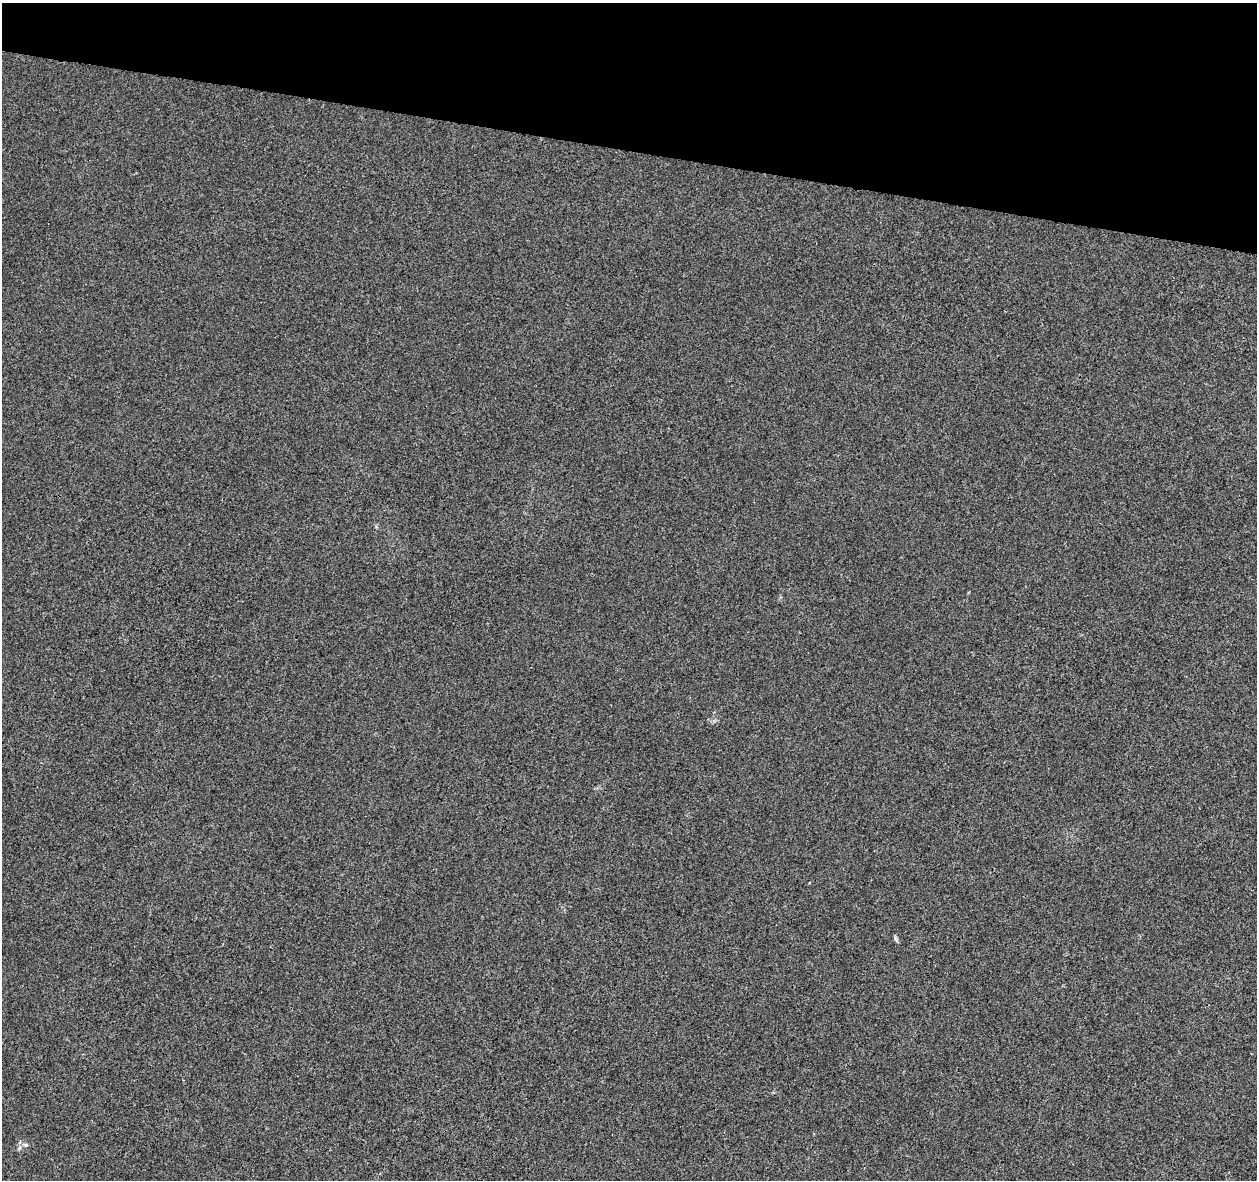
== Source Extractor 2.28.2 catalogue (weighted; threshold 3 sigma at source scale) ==
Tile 2 of 4 x 4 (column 2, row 1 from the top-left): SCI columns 1255-2509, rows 3758-4935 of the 5027 x 5220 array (HDU 1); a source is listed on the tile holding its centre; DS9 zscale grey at full resolution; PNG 1259 x 1182 px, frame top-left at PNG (2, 3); no overlay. Shown black and unused: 13% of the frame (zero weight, under 3 of 4 exposures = <1% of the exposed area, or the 3 px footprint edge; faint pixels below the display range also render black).
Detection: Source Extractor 2.28.2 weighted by HDU 2 'WHT'; one run over the whole footprint, this tile lists its part. Background 0.00164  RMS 0.0031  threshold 0.0139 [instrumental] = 3 sigma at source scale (4.5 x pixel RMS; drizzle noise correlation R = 1.50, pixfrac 1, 0.0396/0.0396 arcsec/px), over >= 5 px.
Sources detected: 3; all 3 listed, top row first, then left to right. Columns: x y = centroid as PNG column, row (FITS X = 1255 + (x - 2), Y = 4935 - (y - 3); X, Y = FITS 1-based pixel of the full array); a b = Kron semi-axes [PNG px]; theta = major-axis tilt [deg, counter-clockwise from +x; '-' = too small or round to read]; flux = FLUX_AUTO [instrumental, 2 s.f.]
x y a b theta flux
895 939 10 3 -69 0.5
26 1145 6 6 - 0.73
19 1148 6 4 71 0.57